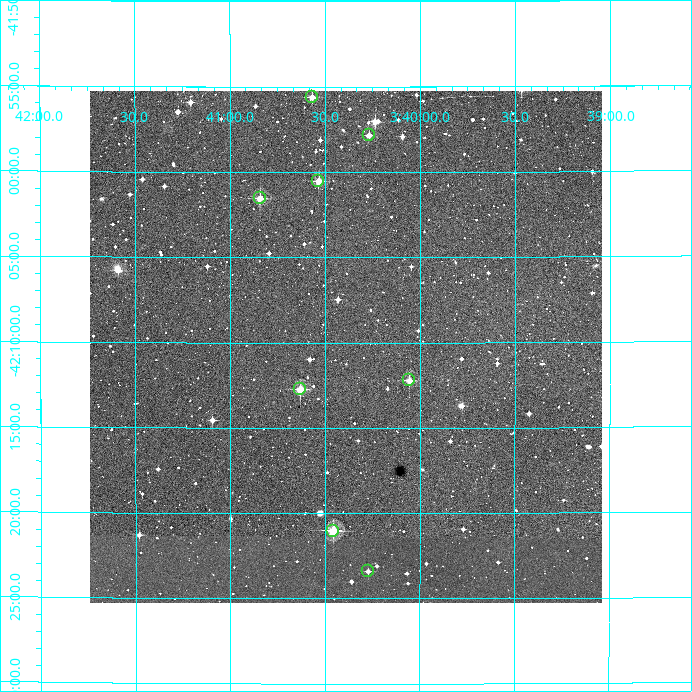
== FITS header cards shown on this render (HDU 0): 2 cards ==
NAXIS1  =                  512
NAXIS2  =                  512

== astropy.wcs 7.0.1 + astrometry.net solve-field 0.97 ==
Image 512 x 512 px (HDU 0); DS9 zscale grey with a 90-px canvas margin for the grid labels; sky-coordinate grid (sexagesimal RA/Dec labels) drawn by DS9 from the SOLVED WCS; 8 Tycho-2 reference stars matched to detected sources circled (green)
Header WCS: RA---TAN/DEC--TAN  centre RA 03:40:23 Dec -42:10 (55.10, -42.17 deg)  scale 3.52 arcsec/px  FOV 30.0' x 30.0'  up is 0 deg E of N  parity normal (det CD < 0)
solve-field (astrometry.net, Tycho-2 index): VERIFIED the header's WCS against the Tycho-2 star catalogue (verified at 2 index scales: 7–8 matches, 0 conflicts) and refined it, rather than solving blind
Solved WCS: RA---TAN-SIP/DEC--TAN-SIP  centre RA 03:40:24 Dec -42:10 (55.10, -42.17 deg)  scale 3.51 arcsec/px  FOV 30.0' x 30.0'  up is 0 deg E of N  parity normal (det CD < 0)
The solver's refit moves the header's centre by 2.6 arcsec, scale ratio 0.9998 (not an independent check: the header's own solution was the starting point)
Tycho-2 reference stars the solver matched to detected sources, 8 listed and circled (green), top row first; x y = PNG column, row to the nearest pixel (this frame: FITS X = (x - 90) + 1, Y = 512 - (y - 91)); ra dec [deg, ICRS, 3 dp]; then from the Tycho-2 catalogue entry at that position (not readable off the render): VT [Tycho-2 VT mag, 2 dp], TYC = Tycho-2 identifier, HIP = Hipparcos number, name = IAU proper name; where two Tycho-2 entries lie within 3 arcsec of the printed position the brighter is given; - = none
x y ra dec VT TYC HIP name
312 97 55.142 -41.927 11.57 7572-1126-1 - -
369 135 55.067 -41.964 12.18 7572-944-1 - -
318 181 55.133 -42.009 11.23 7572-869-1 - -
260 198 55.211 -42.026 11.29 7572-974-1 - -
409 380 55.014 -42.203 11.77 7572-876-1 - -
300 389 55.158 -42.212 10.90 7572-1030-1 - -
333 531 55.114 -42.350 10.43 7572-1172-1 - -
368 571 55.068 -42.390 12.47 7572-906-1 - -